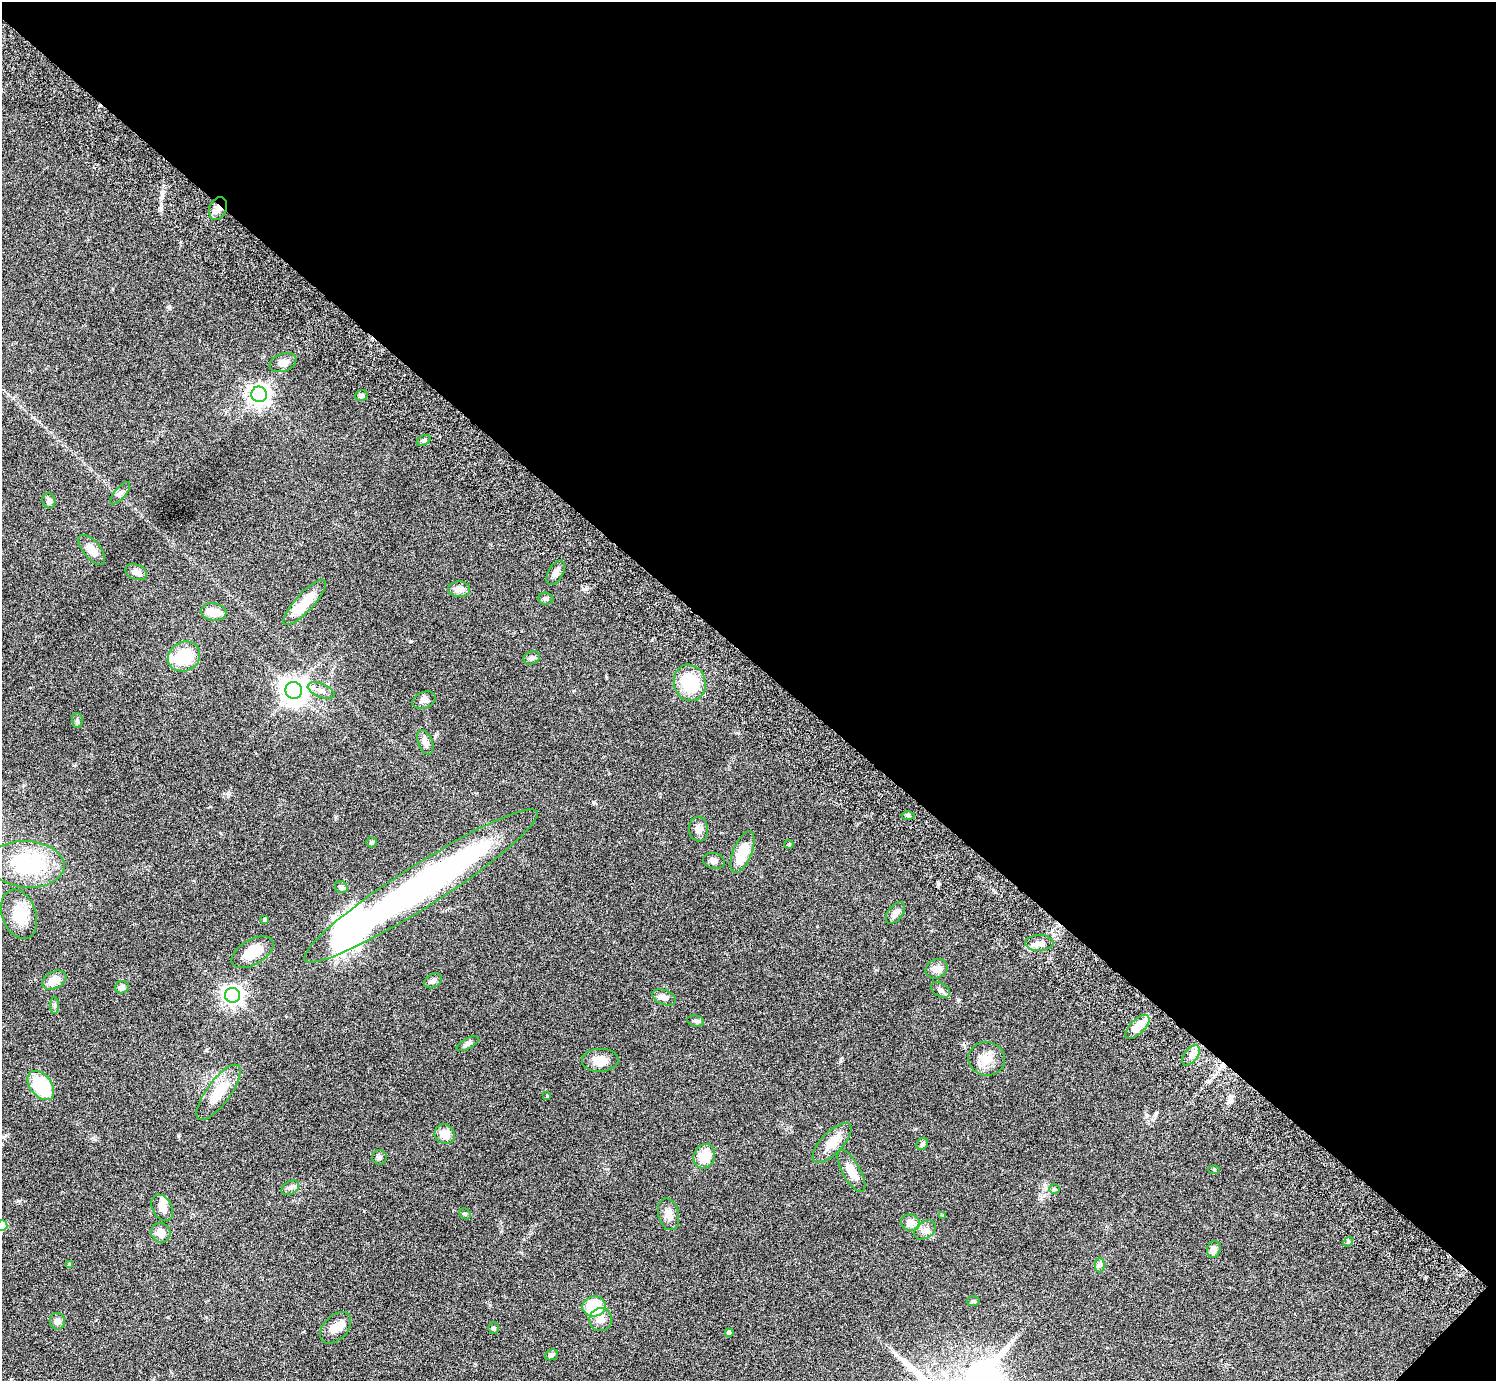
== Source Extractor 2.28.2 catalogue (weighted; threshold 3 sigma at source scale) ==
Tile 8 of 4 x 4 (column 4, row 2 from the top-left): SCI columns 4525-6018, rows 3106-4484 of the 6059 x 6069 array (HDU 1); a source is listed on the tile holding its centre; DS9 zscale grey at full resolution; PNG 1498 x 1383 px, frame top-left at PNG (2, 2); each listed source drawn as its Kron ellipse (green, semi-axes under 4 px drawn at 4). Shown black and unused: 48% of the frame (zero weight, under 3 of 6 exposures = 3% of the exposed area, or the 3 px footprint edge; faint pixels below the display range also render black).
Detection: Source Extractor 2.28.2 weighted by HDU 2 'WHT'; one run over the whole footprint, this tile lists its part. Background 0.0843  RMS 0.0046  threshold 0.0188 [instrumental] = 3 sigma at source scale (4.09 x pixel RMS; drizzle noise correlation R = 1.36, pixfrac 0.8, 0.05/0.05 arcsec/px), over >= 5 px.
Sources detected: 85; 2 inside a brighter object's white glare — neither listed nor drawn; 1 inside a brighter listed object's ellipse — not listed separately; the other 82 listed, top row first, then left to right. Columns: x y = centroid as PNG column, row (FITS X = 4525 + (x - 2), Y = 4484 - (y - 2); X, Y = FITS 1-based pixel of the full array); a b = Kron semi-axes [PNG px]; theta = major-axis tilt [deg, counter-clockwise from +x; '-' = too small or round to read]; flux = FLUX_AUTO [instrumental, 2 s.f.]
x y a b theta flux
218 208 12 8 64 3.2
283 363 14 9 20 3.1
259 394 8 7 - 270
361 395 6 5 - 1.2
424 440 7 5 28 0.98
120 493 14 5 49 1.5
49 501 8 6 -72 1.3
92 550 18 8 -51 4.8
136 572 11 7 -21 1.9
556 573 13 7 62 2.4
459 589 11 8 -4 2.8
546 599 8 6 -3 1.1
305 602 29 9 47 11
213 612 13 8 -10 6.2
184 657 16 14 30 16
532 658 8 6 22 1.3
690 683 18 15 -73 20
294 690 8 8 - 440
321 691 14 6 -22 2.5
424 700 12 8 20 1.9
77 721 7 5 -88 0.81
425 742 13 7 -70 2
908 816 6 4 1 0.68
699 829 12 9 -84 2.7
372 842 5 5 - 0.67
789 844 4 4 - 0.4
742 852 22 9 68 11
714 861 11 8 -13 2
27 864 38 23 -4 33
421 886 138 21 33 170
341 887 6 6 - 1.3
895 913 12 7 52 2.1
19 914 25 17 -70 12
265 919 4 4 - 0.51
1039 943 14 8 2 2.9
253 952 23 12 31 9.5
937 969 11 9 27 3.2
54 980 13 8 27 5.9
433 981 9 6 29 1.6
122 987 7 6 - 1.6
940 990 10 6 -32 1.5
232 995 7 7 - 220
664 997 12 7 -20 2.3
55 1005 9 4 89 0.82
696 1021 8 5 -10 0.89
1137 1027 15 7 44 6.6
468 1044 12 5 29 1.3
1191 1055 12 6 51 2.3
987 1059 18 16 -9 5.9
600 1060 18 11 3 4.9
41 1085 16 11 -51 22
219 1092 33 12 53 12
547 1096 3 3 - 0.43
445 1134 10 9 - 4.6
832 1143 26 10 46 6.2
922 1144 6 5 - 0.69
704 1156 12 10 64 8.4
379 1157 7 7 - 1
1214 1170 5 4 - 0.38
851 1171 24 9 -61 5.5
290 1188 9 6 31 1.3
1054 1189 5 4 - 0.48
162 1208 14 9 -60 3.1
465 1214 6 5 - 0.62
668 1214 16 10 -76 3.3
943 1216 4 4 - 0.5
910 1223 10 8 -9 3.5
2 1226 5 5 - 9.5
925 1230 12 8 35 2.3
161 1233 10 9 - 4.3
1348 1242 5 4 - 0.65
1214 1249 8 6 76 2.3
69 1264 4 4 - 0.34
1100 1265 7 5 90 0.99
974 1301 6 5 - 0.69
594 1306 12 10 5 14
601 1320 11 11 - 3
57 1321 8 7 - 2.2
336 1328 18 12 45 4.9
494 1328 6 5 - 0.61
729 1333 4 4 - 1.9
551 1355 7 5 24 1.2
Overlapping masked pixels (flux is a lower limit): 1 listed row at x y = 218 208
Isophote crosses this tile's border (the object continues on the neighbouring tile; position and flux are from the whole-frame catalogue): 1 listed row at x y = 2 1226
Unlisted compact peaks at least as high as the median listed source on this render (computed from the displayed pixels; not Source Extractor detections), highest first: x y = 161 209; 162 197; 169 307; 584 589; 178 1136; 228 795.